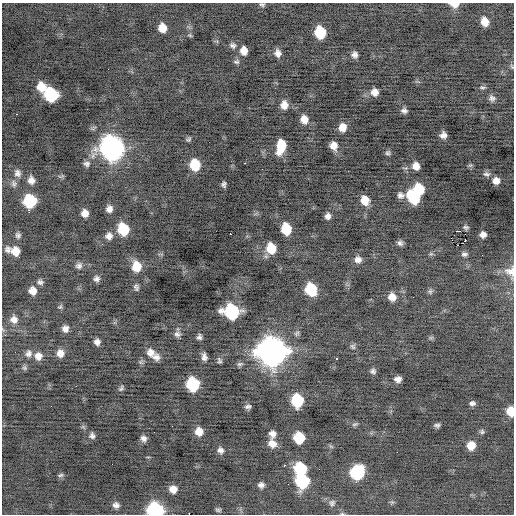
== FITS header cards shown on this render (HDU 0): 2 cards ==
NAXIS1  =                  512 / Axis length
NAXIS2  =                  512 / Axis length

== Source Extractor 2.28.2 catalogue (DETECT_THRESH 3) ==
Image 512 x 512 px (HDU 0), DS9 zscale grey, 1 PNG px = 1 image px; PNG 516 x 516 px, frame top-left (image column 1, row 512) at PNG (2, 3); no overlay
Background -0.25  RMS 0.8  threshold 2.41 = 3 sigma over >= 5 px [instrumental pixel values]
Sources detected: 134; all 134 listed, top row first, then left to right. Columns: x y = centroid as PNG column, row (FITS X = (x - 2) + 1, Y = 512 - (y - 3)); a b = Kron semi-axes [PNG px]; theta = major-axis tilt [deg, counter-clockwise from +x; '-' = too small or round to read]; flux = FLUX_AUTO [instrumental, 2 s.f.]
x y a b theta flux
454 4 8 5 -3 570
262 5 7 4 -13 100
485 22 8 6 -70 590
162 28 8 7 - 650
320 32 9 8 - 2500
190 35 6 4 -21 72
233 45 8 7 - 170
244 51 8 7 - 520
278 53 8 6 -77 280
355 55 7 6 - 230
236 62 8 6 -2 120
512 67 7 4 -59 71
41 87 10 9 - 780
482 87 9 3 0 84
375 92 8 7 - 370
51 95 10 9 - 4200
492 98 8 7 - 180
284 105 9 8 - 430
404 111 7 5 -8 170
304 119 8 7 - 510
342 127 8 7 - 490
443 135 6 6 - 280
188 139 7 5 27 98
281 146 13 7 78 1400
333 146 8 6 -69 440
112 148 12 11 - 34000
388 153 6 5 - 110
245 163 3 2 - 120
87 164 8 6 -16 170
195 165 9 8 - 1800
470 165 7 4 1 86
416 166 7 6 - 420
17 173 10 8 -62 240
486 174 11 7 -6 200
62 176 7 4 3 71
31 180 8 7 - 310
496 181 8 7 - 400
14 184 9 8 - 190
224 184 5 4 - 130
418 189 9 8 - 1800
400 195 7 7 - 200
413 198 13 8 -55 2000
365 200 8 7 - 650
29 201 9 9 - 3400
109 209 7 6 - 270
29 211 4 3 - 510
85 213 7 6 - 390
328 216 6 5 - 210
466 227 5 4 - 120
123 229 10 8 -71 2000
286 229 9 7 -78 1700
459 231 4 2 - 2300
230 234 2 2 - 430
483 234 6 6 - 290
18 235 7 6 - 150
109 236 9 9 - 290
452 240 3 2 - 140
465 240 3 2 - 120
400 243 6 6 - 160
458 245 2 2 - 240
271 248 9 8 - 1300
8 250 9 8 - 210
15 251 9 8 - 580
431 254 6 4 -17 79
464 254 8 6 -7 160
19 257 2 2 - 39
358 259 8 8 - 290
79 266 9 8 - 190
136 266 10 9 - 1000
510 271 18 15 -73 630
96 279 7 7 - 190
40 282 8 6 -11 150
136 287 7 5 -70 140
311 289 9 8 - 2800
33 291 8 7 - 430
430 291 8 6 90 110
392 297 9 8 - 470
413 297 2 2 - 27
60 307 7 5 35 87
231 312 10 9 - 6800
14 319 10 9 - 330
65 329 6 6 - 270
177 334 8 7 - 180
5 335 3 2 - 37
199 337 5 4 - 150
431 338 7 4 1 84
97 342 6 5 - 220
353 346 7 6 - 120
272 351 12 12 - 68000
150 352 12 11 - 430
29 353 10 8 75 230
60 353 8 7 - 390
38 356 10 9 - 380
156 357 9 8 - 280
204 357 8 5 -84 230
336 359 3 2 - 63
219 360 7 5 -65 110
240 364 10 5 12 120
24 368 7 6 - 100
373 371 7 6 - 140
398 379 7 5 3 280
193 384 10 8 -83 4600
121 388 8 5 58 120
297 400 9 8 - 3100
472 403 6 5 - 150
248 406 8 5 4 140
510 411 8 6 -82 860
355 424 9 4 18 100
437 425 6 4 -3 130
172 426 2 2 - 130
199 432 8 7 - 520
482 432 6 5 - 97
272 434 7 6 - 290
92 436 7 6 - 170
143 438 6 5 - 200
299 438 8 8 - 2000
272 443 9 8 - 450
471 445 7 7 - 680
331 446 8 3 -45 62
220 450 8 7 - 210
112 464 2 2 - 28
285 465 3 2 - 180
301 469 9 8 - 3400
357 472 10 9 - 4900
60 475 8 5 9 110
302 481 9 9 - 4800
261 485 6 5 - 190
173 489 7 6 - 470
392 502 5 5 - 87
332 503 8 7 - 160
116 505 7 7 - 230
155 510 9 8 - 9200
218 510 6 5 - 100
342 514 5 3 - 56
At the frame edge (FLAGS 8, measured only in part): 7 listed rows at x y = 454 4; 262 5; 512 67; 510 271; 510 411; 155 510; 342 514